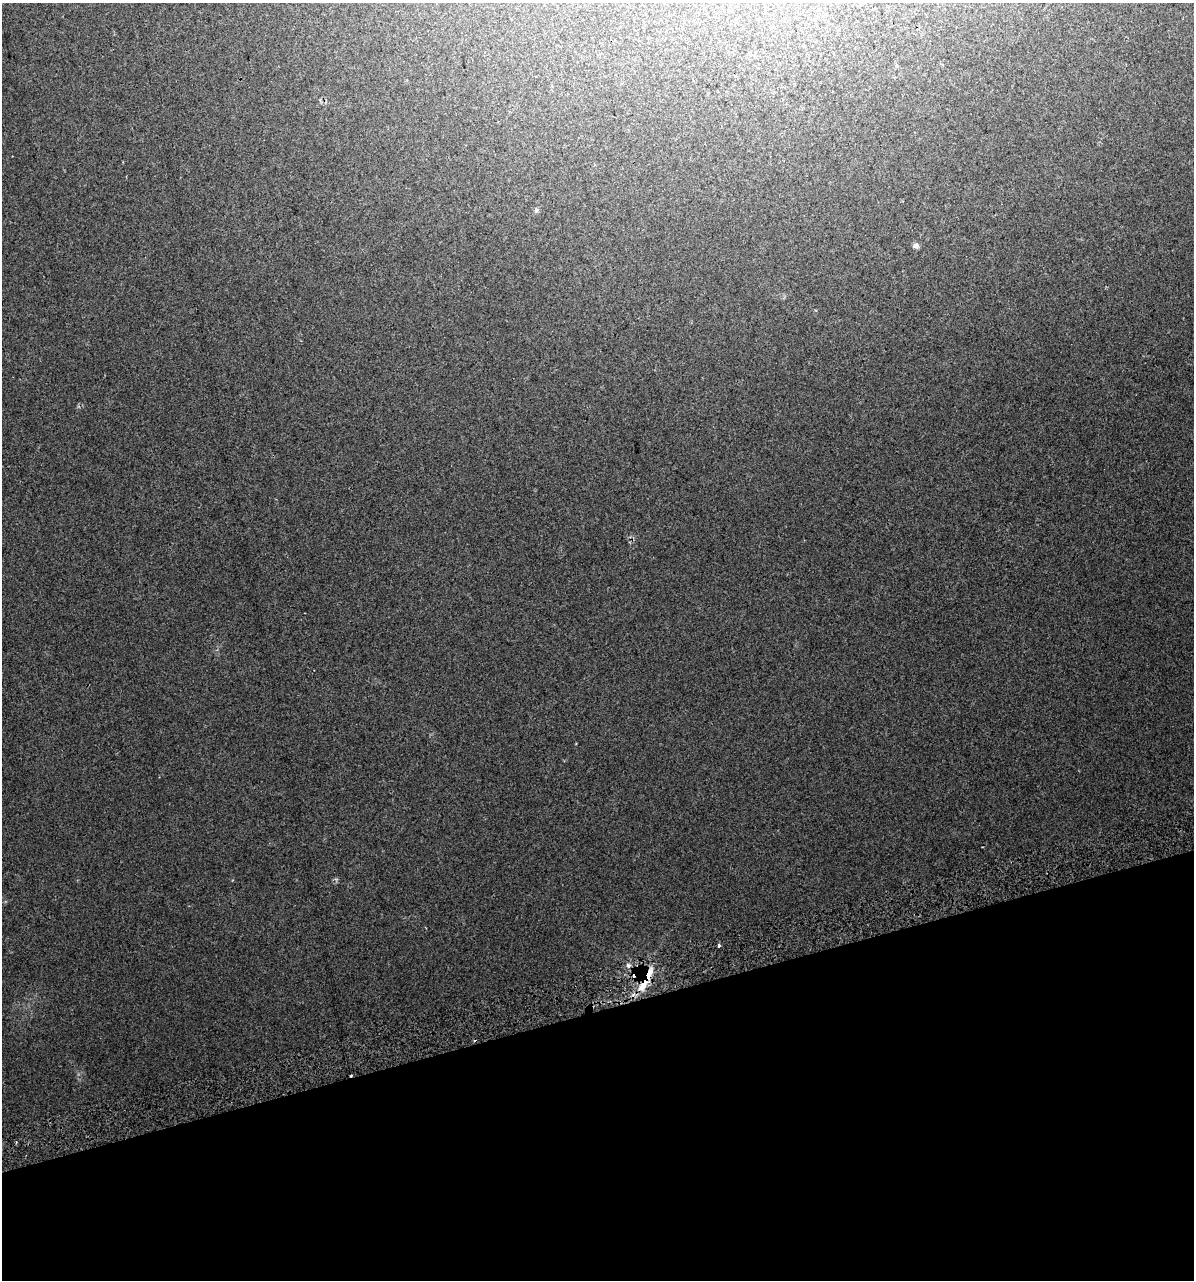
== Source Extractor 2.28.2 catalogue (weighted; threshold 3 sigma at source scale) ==
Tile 14 of 4 x 4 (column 2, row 4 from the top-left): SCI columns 1247-2438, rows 42-1319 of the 4924 x 5196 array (HDU 1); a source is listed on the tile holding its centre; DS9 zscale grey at full resolution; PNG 1196 x 1282 px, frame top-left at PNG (2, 3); no overlay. Shown black and unused: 21% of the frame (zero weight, under 2 of 3 exposures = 2% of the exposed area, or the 3 px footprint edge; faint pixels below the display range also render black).
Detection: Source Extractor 2.28.2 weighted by HDU 2 'WHT'; one run over the whole footprint, this tile lists its part. Background 0.0387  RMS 0.01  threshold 0.0466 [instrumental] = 3 sigma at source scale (4.5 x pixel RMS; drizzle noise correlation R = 1.50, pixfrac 1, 0.0396/0.0396 arcsec/px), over >= 5 px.
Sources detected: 6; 1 cosmic-ray / hot-pixel residue — not listed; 1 inside a brighter listed object's ellipse — not listed separately; the other 4 listed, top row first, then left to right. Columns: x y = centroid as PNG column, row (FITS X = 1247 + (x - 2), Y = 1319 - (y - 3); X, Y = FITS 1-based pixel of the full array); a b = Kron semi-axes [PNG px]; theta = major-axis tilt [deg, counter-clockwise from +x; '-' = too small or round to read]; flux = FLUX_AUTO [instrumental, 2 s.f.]
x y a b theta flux
536 210 7 4 -90 1.7
916 246 9 6 -5 3.1
719 945 3 3 - 6.3
646 977 33 13 68 35
Overlapping masked pixels (flux is a lower limit): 1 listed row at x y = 646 977